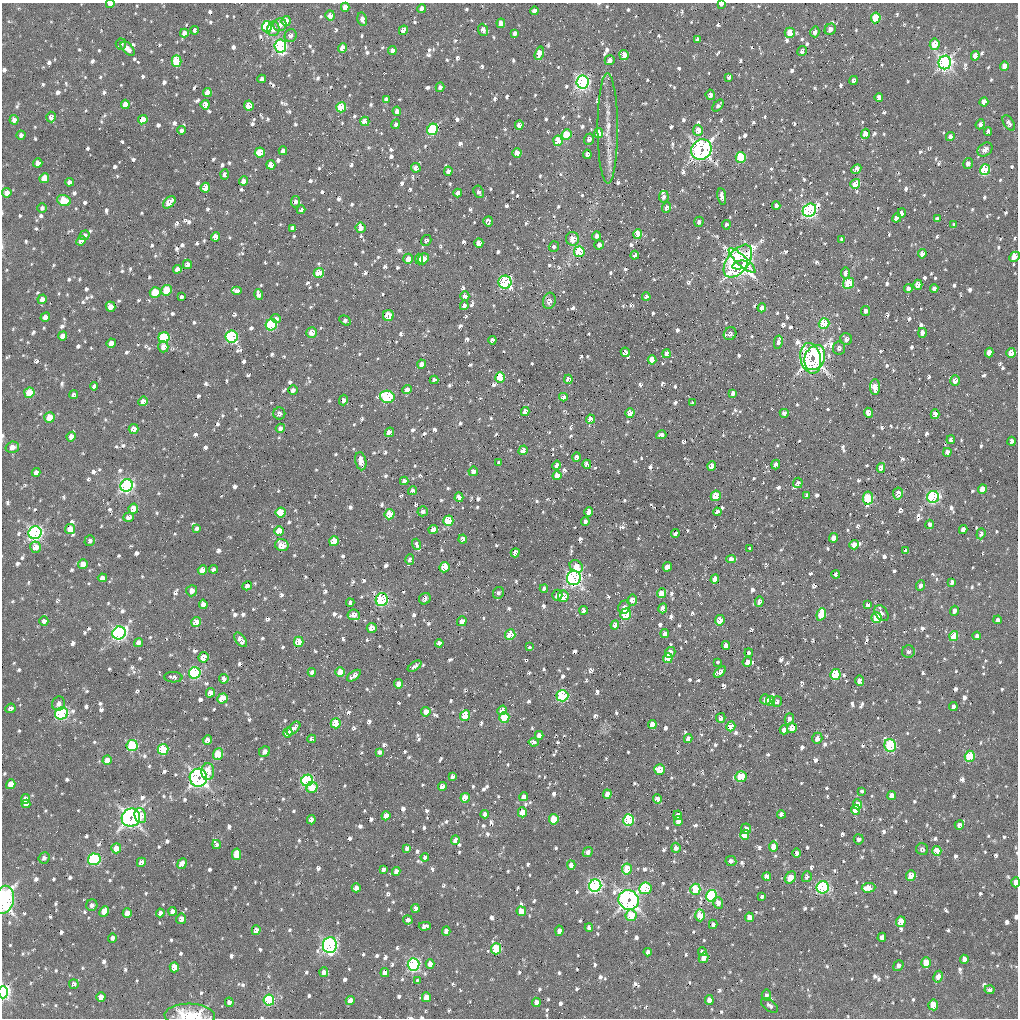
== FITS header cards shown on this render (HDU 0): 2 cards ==
NAXIS1  =                 1016 / length of data axis 1
NAXIS2  =                 1016 / length of data axis 2

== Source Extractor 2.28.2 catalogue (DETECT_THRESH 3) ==
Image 1016 x 1016 px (HDU 0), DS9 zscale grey, 1 PNG px = 1 image px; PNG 1020 x 1020 px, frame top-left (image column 1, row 1016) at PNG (2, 3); each listed source drawn as its Kron ellipse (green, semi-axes under 4 px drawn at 4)
Background 43.2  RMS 4.5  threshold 13.6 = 3 sigma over >= 5 px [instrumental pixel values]
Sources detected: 1354; of the 1354, the 500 brightest by FLUX_AUTO listed and drawn (854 fainter detections omitted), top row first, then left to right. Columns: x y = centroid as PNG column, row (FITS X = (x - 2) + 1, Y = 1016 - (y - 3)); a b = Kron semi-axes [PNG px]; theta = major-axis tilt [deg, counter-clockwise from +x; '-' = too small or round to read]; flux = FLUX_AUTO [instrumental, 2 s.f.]
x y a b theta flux
110 4 4 3 - 1800
721 4 4 3 - 2000
345 7 5 4 - 3200
422 9 4 4 - 1800
534 11 4 4 - 1400
330 15 5 5 - 2300
876 18 5 5 - 14000
362 19 7 4 -76 2000
286 21 5 4 - 6100
501 23 5 4 - 2900
280 25 6 6 - 2200
267 27 6 5 - 27000
273 29 7 6 - 2900
830 29 6 5 - 2200
195 30 4 3 - 1100
403 30 5 4 - 4300
483 30 6 5 - 1500
815 32 5 4 - 1500
184 33 4 4 - 1800
515 33 4 4 - 1200
790 33 5 5 - 7900
291 36 6 6 - 1500
697 39 4 3 - 1000
121 44 5 5 - 1100
935 44 6 5 - 6400
280 46 6 6 - 66000
343 48 5 4 - 4400
128 49 8 5 -47 2300
392 51 4 4 - 1500
802 51 5 4 - 1300
539 53 7 4 74 4300
624 55 5 4 - 4800
975 56 5 4 - 3300
610 60 5 4 - 1600
176 61 6 5 - 13000
945 62 7 6 - 110000
1004 66 5 4 - 2800
729 77 4 3 - 1200
262 79 4 4 - 1600
854 80 4 4 - 1200
583 82 6 6 - 94000
440 87 5 4 - 1300
207 92 4 4 - 2700
710 95 5 4 - 1200
879 97 4 4 - 2200
386 99 4 4 - 1200
984 102 5 4 - 2500
125 104 4 4 - 3200
205 105 5 4 - 3300
249 106 5 4 - 6200
718 106 7 4 49 1000
341 107 5 5 - 13000
397 111 4 4 - 2300
51 117 5 5 - 1500
14 120 5 4 - 1800
143 120 5 4 - 4500
365 121 5 4 - 5400
1009 123 9 5 -58 1300
396 124 5 4 - 1100
980 124 5 4 - 1100
519 125 5 4 - 2100
608 128 55 10 -90 8200
433 129 6 5 - 23000
181 130 4 4 - 1000
698 130 5 5 - 3700
988 132 4 4 - 1300
599 133 5 4 - 5300
566 134 5 5 - 7800
865 134 5 4 - 3400
21 135 4 4 - 1200
950 136 4 4 - 1300
589 139 5 5 - 1600
558 141 5 4 - 9000
701 150 10 9 - 110000
985 150 8 6 39 1500
283 151 4 4 - 1500
260 152 5 5 - 9100
517 153 5 4 - 4000
587 154 4 4 - 1800
741 157 5 5 - 22000
38 163 5 4 - 2600
968 164 5 5 - 1500
271 165 5 4 - 3100
416 168 5 4 - 1600
856 169 5 4 - 2000
985 170 5 5 - 23000
448 171 4 4 - 1300
224 174 5 4 - 1400
44 178 5 4 - 5000
243 181 5 4 - 1800
69 182 4 4 - 1600
855 184 5 4 - 9200
205 188 5 4 - 5500
479 192 6 5 - 1200
7 193 4 4 - 2900
458 193 4 4 - 1800
722 196 8 4 -81 1900
664 197 6 5 - 1100
64 200 7 5 -22 10000
169 202 7 5 44 4800
295 202 5 4 - 1200
776 205 4 4 - 1100
667 207 5 4 - 1300
42 208 5 4 - 1000
301 210 4 3 - 1100
809 210 7 6 - 78000
902 213 4 4 - 2400
897 218 5 4 - 2700
937 219 4 4 - 1100
488 221 5 5 - 1600
699 222 5 4 - 1100
726 225 4 4 - 1000
954 225 4 4 - 1300
292 228 4 4 - 1300
360 228 5 5 - 2200
638 234 5 4 - 9600
85 235 5 4 - 1300
596 236 4 4 - 1400
215 237 4 4 - 3700
572 239 7 6 - 5200
842 239 4 4 - 1100
426 240 5 5 - 1000
81 241 5 4 - 2500
479 243 5 4 - 3100
599 245 5 4 - 1600
554 247 5 5 - 1000
579 252 5 5 - 16000
922 254 4 4 - 2500
635 255 4 3 - 1500
1014 257 6 4 44 2000
408 259 5 5 - 2700
419 259 5 4 - 2300
423 259 6 5 - 2700
738 261 19 10 53 88000
742 261 17 5 -42 44000
187 264 5 4 - 1700
740 265 8 3 12 60000
177 269 4 4 - 1700
319 273 5 4 - 8100
846 273 5 4 - 1900
505 282 6 6 - 52000
849 283 6 5 - 16000
918 285 5 4 - 4800
908 289 4 4 - 1500
934 289 4 4 - 1600
167 290 5 5 - 11000
236 291 5 4 - 1200
155 292 5 5 - 13000
258 294 5 4 - 1800
465 296 5 4 - 1600
181 297 4 3 - 1400
646 297 4 3 - 1200
42 299 5 4 - 2300
549 301 8 6 76 1900
464 305 5 4 - 1400
110 307 5 4 - 3100
762 308 4 4 - 2100
866 311 5 4 - 1100
388 315 5 5 - 7400
45 317 5 4 - 2400
276 319 5 4 - 1000
345 320 6 4 -30 1100
824 324 5 5 - 23000
271 325 6 5 - 29000
312 332 5 5 - 3500
922 333 5 4 - 1600
730 334 7 6 - 1400
63 336 5 4 - 2900
232 336 6 6 - 42000
164 338 5 5 - 30000
846 339 6 5 - 1800
492 340 4 4 - 1300
778 342 6 4 80 1200
111 343 5 4 - 3100
163 347 5 5 - 2400
839 348 6 6 - 1100
625 352 5 4 - 1400
989 353 5 4 - 3100
1011 353 5 4 - 6700
667 354 4 4 - 2600
811 358 15 10 -76 61000
815 358 13 10 65 85000
652 360 4 4 - 5000
422 364 4 4 - 1900
500 377 5 5 - 16000
568 379 4 4 - 2100
434 380 4 4 - 1100
955 380 5 5 - 2300
94 386 4 4 - 1100
875 387 8 5 89 4100
293 390 5 4 - 1400
407 390 5 4 - 2100
29 393 5 5 - 11000
733 393 4 4 - 1300
74 395 4 4 - 1000
387 397 7 6 - 29000
563 397 4 4 - 1700
343 400 5 4 - 1300
143 401 5 4 - 2300
693 403 4 4 - 1000
525 411 4 4 - 1700
279 413 6 6 - 1400
630 413 5 4 - 4300
784 413 4 4 - 1100
868 413 5 4 - 3100
935 414 5 4 - 3200
49 417 5 5 - 7000
590 419 4 4 - 3000
280 428 4 4 - 1100
134 429 5 5 - 2700
389 432 5 4 - 3900
661 435 5 4 - 1300
71 437 5 4 - 2400
951 440 4 3 - 1300
1011 441 4 3 - 1500
12 447 6 5 - 2800
523 450 5 4 - 2700
947 452 4 4 - 2300
576 457 4 4 - 1600
361 461 9 5 -78 3400
499 463 4 4 - 1200
587 464 4 4 - 1200
556 465 5 4 - 1800
776 465 5 4 - 1400
712 466 5 4 - 4000
881 468 5 4 - 2600
473 471 5 4 - 1400
36 472 4 4 - 1600
557 475 5 4 - 3300
404 481 4 4 - 1100
798 483 5 4 - 1000
127 485 6 6 - 89000
982 489 5 4 - 3900
412 491 4 4 - 1300
898 493 6 5 - 3700
807 495 4 3 - 1100
716 496 5 4 - 7800
459 497 5 4 - 4600
933 497 6 5 - 54000
868 498 6 5 - 17000
133 509 5 5 - 5000
423 511 5 5 - 1100
589 512 5 4 - 4600
717 512 4 3 - 1300
281 513 5 5 - 12000
390 514 5 5 - 6700
128 517 5 4 - 2000
448 521 5 5 - 15000
585 522 4 3 - 1000
930 524 4 3 - 1100
197 528 4 4 - 1000
70 529 5 5 - 4800
433 529 5 4 - 2800
963 530 4 4 - 2400
279 531 5 4 - 5900
35 533 6 6 - 95000
675 533 4 3 - 1800
981 534 5 4 - 1100
833 538 5 4 - 2500
463 539 4 4 - 2000
90 541 5 5 - 1200
334 541 5 4 - 9200
417 544 6 4 -70 1700
282 545 7 6 - 5800
854 545 5 4 - 2900
36 547 6 5 - 3900
750 548 4 3 - 3800
905 551 4 3 - 1000
515 553 5 4 - 3400
410 559 5 4 - 1000
731 559 5 4 - 1700
83 564 5 4 - 3100
576 566 7 5 -35 4200
444 567 5 5 - 7500
667 567 5 4 - 3100
214 569 4 4 - 1100
202 570 5 4 - 4000
836 575 4 3 - 1300
102 578 4 4 - 1800
574 578 7 7 - 94000
715 579 5 4 - 2800
952 582 4 4 - 1200
920 585 5 3 - 1000
247 586 5 4 - 1400
544 589 4 3 - 1100
192 591 6 5 - 2000
498 593 6 5 - 1000
662 593 5 4 - 3500
557 595 6 5 - 2100
563 596 6 5 - 5100
425 599 6 5 - 1400
382 600 6 6 - 49000
632 600 5 5 - 2500
759 602 5 4 - 1200
350 603 4 4 - 1000
203 604 4 4 - 1700
868 605 4 4 - 1300
624 607 7 5 60 1200
663 608 5 4 - 2900
584 610 4 4 - 1200
954 611 5 4 - 1400
882 613 9 6 -54 1000
626 614 6 5 - 17000
821 614 6 4 70 9200
354 615 6 5 - 2000
877 618 5 5 - 10000
720 620 5 4 - 5100
997 620 4 3 - 1000
44 621 5 4 - 1300
462 621 5 4 - 1800
196 622 5 4 - 5000
615 625 4 4 - 2400
372 628 5 5 - 2800
119 633 7 6 - 90000
510 634 5 5 - 9900
665 634 4 4 - 1400
954 636 5 4 - 11000
977 636 4 4 - 1300
241 640 8 5 -53 2200
299 642 5 5 - 7700
138 643 5 4 - 1400
439 643 4 4 - 1500
726 645 4 4 - 2700
530 647 3 3 - 1300
670 652 5 5 - 2300
908 652 6 6 - 1000
749 653 4 4 - 1300
203 657 5 5 - 4900
668 658 5 4 - 8300
718 662 3 3 - 1400
747 662 5 4 - 2200
415 666 8 3 34 1100
312 672 4 4 - 1100
340 672 5 4 - 5200
720 672 7 4 40 1800
195 673 6 5 - 42000
835 674 5 5 - 20000
354 676 8 4 36 1800
173 677 9 5 -4 1000
224 679 5 4 - 1800
860 681 5 4 - 2000
399 684 4 4 - 3000
210 693 4 4 - 2700
562 696 6 5 - 37000
222 699 5 5 - 8300
765 700 5 5 - 1900
770 701 5 4 - 3200
777 701 5 5 - 1100
59 704 7 6 - 1400
953 707 4 3 - 1100
10 708 5 4 - 1400
502 710 5 4 - 2700
426 712 5 4 - 2400
61 713 7 6 - 63000
465 715 5 5 - 13000
504 717 5 5 - 15000
721 718 5 4 - 1500
789 719 6 4 75 1100
336 723 5 5 - 12000
652 725 4 4 - 3500
731 726 5 4 - 8200
293 728 8 4 45 1500
792 728 5 5 - 4400
784 730 4 4 - 1600
288 732 5 4 - 5500
539 735 4 4 - 1600
817 738 6 5 - 2300
312 739 4 4 - 1300
688 739 4 4 - 1900
207 740 5 4 - 3100
533 742 5 4 - 1700
890 745 6 6 - 31000
132 746 5 5 - 24000
163 749 5 5 - 21000
265 752 6 5 - 1700
379 752 4 4 - 1000
218 754 6 5 - 9100
970 756 5 5 - 21000
107 760 5 4 - 3300
660 770 5 5 - 7800
208 771 8 6 89 5400
452 776 4 4 - 1100
741 777 6 5 - 18000
198 778 9 8 - 110000
307 780 6 5 - 49000
11 784 5 4 - 3600
442 786 4 4 - 2000
312 788 6 5 - 7300
862 791 4 3 - 1500
607 794 4 4 - 2700
892 796 5 4 - 2900
524 797 4 4 - 1600
465 798 5 4 - 7900
25 799 5 4 - 2400
657 799 5 4 - 3100
26 804 4 4 - 1500
857 804 5 4 - 4000
856 810 5 4 - 5400
522 812 5 4 - 6800
485 814 4 4 - 1400
781 814 4 4 - 1800
140 815 8 5 -72 4600
678 815 4 4 - 1600
386 816 5 4 - 2900
131 818 9 9 - 130000
554 819 5 5 - 9900
311 820 4 4 - 2100
628 820 6 5 - 31000
678 821 5 4 - 1800
959 825 5 4 - 1700
746 829 5 5 - 1700
745 835 5 4 - 12000
859 839 5 5 - 1200
455 840 5 4 - 2000
216 845 4 3 - 1100
773 847 5 4 - 3100
116 848 5 5 - 4400
407 848 4 4 - 1200
676 848 5 4 - 1500
922 849 6 6 - 1000
937 851 5 4 - 5000
588 852 5 4 - 1300
797 853 4 4 - 1300
236 854 6 4 80 7300
425 857 4 4 - 1200
44 858 6 5 - 1100
94 859 6 5 - 40000
731 861 5 5 - 1200
141 862 5 4 - 2700
182 863 5 4 - 4000
571 865 5 4 - 2000
383 869 4 4 - 1000
627 869 5 5 - 9000
396 871 4 4 - 1600
911 875 5 4 - 4400
767 876 4 4 - 2400
790 877 6 5 - 3700
807 877 5 4 - 1200
1016 882 5 3 - 3400
595 886 6 6 - 81000
823 887 6 6 - 50000
356 888 4 4 - 1900
645 888 6 6 - 17000
868 888 7 5 5 5100
695 889 5 5 - 13000
711 896 6 5 - 39000
762 897 4 3 - 2200
4 900 14 9 77 50000
628 900 10 9 - 120000
718 903 6 5 - 2100
92 905 6 5 - 1100
416 908 4 4 - 1300
104 911 5 4 - 4700
173 911 4 4 - 1900
521 911 5 4 - 4400
127 913 5 4 - 3300
160 913 4 4 - 1400
631 915 6 5 - 8600
700 915 6 4 -86 8800
749 917 5 4 - 2900
181 919 5 5 - 2300
408 920 4 4 - 1100
901 922 5 5 - 7400
713 924 4 4 - 1300
425 926 6 4 2 1400
589 927 4 4 - 1300
256 930 5 4 - 2700
446 931 4 4 - 2000
559 931 5 4 - 1500
882 937 5 4 - 1500
112 938 4 4 - 1200
330 945 8 7 - 88000
496 949 5 5 - 17000
648 952 4 4 - 1400
702 952 4 4 - 1000
704 958 5 4 - 2700
964 959 4 4 - 2200
926 963 5 4 - 6900
430 964 5 4 - 2500
413 965 6 6 - 67000
898 966 6 4 51 1100
174 967 5 4 - 4900
324 972 5 4 - 1700
385 973 4 4 - 2600
938 977 6 4 61 2500
418 980 3 3 - 1300
74 984 5 4 - 1300
989 990 5 4 - 1100
3 992 6 4 87 64000
766 995 6 4 -84 1000
101 997 5 4 - 2400
426 997 5 4 - 4900
269 1000 6 5 - 36000
350 1000 4 4 - 3900
709 1000 5 4 - 2600
229 1002 4 4 - 1500
536 1002 5 4 - 2100
769 1005 10 5 -37 1000
933 1005 5 5 - 7700
190 1015 25 11 -1 14000
At the frame edge (FLAGS 8, measured only in part): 6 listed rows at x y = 110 4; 721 4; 1016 882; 4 900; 3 992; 190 1015
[854 fainter detections neither listed nor drawn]

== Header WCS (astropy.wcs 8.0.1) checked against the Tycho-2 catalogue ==
Header WCS as astropy/WCSLIB reads it (applying the file's SIP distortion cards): RA---SIN-SIP/DEC--SIN-SIP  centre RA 06:50:17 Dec +14:04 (102.57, +14.07 deg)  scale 2.77 x 2.74 arcsec/px (non-square pixels)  FOV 47.0' x 46.4'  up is -175 deg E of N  parity normal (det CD < 0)
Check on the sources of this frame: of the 60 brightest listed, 28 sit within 4.1 arcsec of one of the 116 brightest Tycho-2 stars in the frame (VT <= 12.75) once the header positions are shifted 0.44 arcsec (0.18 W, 0.40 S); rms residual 1.49 arcsec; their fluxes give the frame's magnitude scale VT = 22.04 - 2.5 log10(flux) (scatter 0.41 mag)
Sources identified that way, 96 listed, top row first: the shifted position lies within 4.1 arcsec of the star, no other Tycho-2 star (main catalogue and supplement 1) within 8.2 arcsec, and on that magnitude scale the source's flux lands within +1.5 / -3 mag of the star's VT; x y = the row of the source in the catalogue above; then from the Tycho-2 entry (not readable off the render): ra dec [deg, ICRS J2000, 3 dp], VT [Tycho-2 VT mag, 2 dp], TYC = Tycho-2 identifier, HIP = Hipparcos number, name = IAU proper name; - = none
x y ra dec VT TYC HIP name
110 4 102.217 +13.716 12.46 759-2606-1 - -
534 11 102.553 +13.693 11.37 759-1906-1 - -
267 27 102.343 +13.723 11.23 759-1208-1 - -
403 30 102.451 +13.717 11.00 759-716-1 - -
790 33 102.757 +13.693 11.27 759-952-1 - -
280 46 102.355 +13.737 8.31 759-2296-1 - -
945 62 102.882 +13.705 10.85 759-1238-1 - -
205 105 102.300 +13.787 11.60 759-1194-1 - -
341 107 102.408 +13.780 11.87 759-418-1 - -
433 129 102.482 +13.790 8.53 759-1574-1 - -
181 130 102.283 +13.808 11.79 759-2144-1 - -
698 130 102.691 +13.773 11.95 759-412-1 - -
566 134 102.588 +13.785 11.47 759-2266-1 - -
558 141 102.582 +13.790 11.94 759-794-1 - -
701 150 102.696 +13.787 8.77 759-954-1 - -
260 152 102.347 +13.819 10.73 759-2647-1 - -
517 153 102.550 +13.802 11.28 759-2754-1 - -
741 157 102.727 +13.791 11.36 759-1356-1 - -
968 164 102.907 +13.780 12.21 759-1364-1 - -
271 165 102.356 +13.828 12.75 759-2752-1 - -
985 170 102.921 +13.783 11.48 759-770-1 - -
44 178 102.178 +13.853 11.43 759-2574-1 - -
243 181 102.336 +13.842 11.93 759-2673-1 - -
7 193 102.149 +13.867 11.06 759-1276-1 - -
64 200 102.195 +13.869 11.62 759-2382-1 - -
809 210 102.786 +13.826 9.42 759-1872-1 - -
579 252 102.607 +13.873 11.51 759-1676-1 - -
419 259 102.481 +13.889 12.35 759-816-1 - -
319 273 102.402 +13.907 11.15 759-116-1 - -
505 282 102.550 +13.901 10.97 759-220-1 - -
167 290 102.283 +13.930 11.03 759-1580-1 - -
258 294 102.356 +13.927 11.43 759-948-1 - -
824 324 102.805 +13.911 11.12 759-1322-1 - -
271 325 102.369 +13.949 11.51 759-762-1 - -
312 332 102.401 +13.952 11.80 759-636-1 - -
164 338 102.285 +13.966 11.18 759-90-1 - -
1011 353 102.956 +13.920 10.59 759-1052-1 - -
652 360 102.672 +13.950 11.53 759-126-1 - -
422 364 102.490 +13.969 11.39 759-544-1 - -
500 377 102.553 +13.974 11.55 759-166-1 - -
29 393 102.182 +14.017 11.79 759-292-1 - -
143 401 102.272 +14.016 11.58 759-874-1 - -
868 413 102.847 +13.975 10.57 759-760-1 - -
590 419 102.628 +13.999 11.20 759-1670-1 - -
389 432 102.470 +14.023 10.85 759-1294-1 - -
1011 441 102.962 +13.987 11.79 759-922-1 - -
12 447 102.172 +14.060 11.35 759-304-1 - -
523 450 102.577 +14.027 12.30 759-958-1 - -
947 452 102.912 +14.000 11.81 759-264-1 - -
881 468 102.861 +14.016 11.69 759-444-1 - -
982 489 102.943 +14.025 11.12 759-358-1 - -
412 491 102.492 +14.066 12.09 759-844-1 - -
898 493 102.876 +14.034 11.51 759-50-1 - -
933 497 102.904 +14.035 10.09 759-20-1 - -
133 509 102.272 +14.098 11.69 759-1130-1 - -
390 514 102.476 +14.085 11.34 759-674-1 - -
279 531 102.389 +14.105 11.10 759-704-1 - -
282 545 102.392 +14.116 12.31 759-1248-1 - -
574 578 102.626 +14.121 11.11 759-266-1 - -
632 600 102.674 +14.133 11.50 759-32-1 - -
720 620 102.744 +14.143 10.33 759-1556-1 - -
372 628 102.469 +14.173 10.98 759-2463-1 - -
119 633 102.269 +14.194 9.86 759-2243-1 - -
954 636 102.930 +14.138 11.47 759-678-1 - -
299 642 102.412 +14.188 10.98 759-2293-1 - -
203 657 102.338 +14.206 11.60 759-2163-1 - -
668 658 102.706 +14.175 10.71 759-2557-1 - -
340 672 102.447 +14.208 11.52 759-2133-1 - -
195 673 102.332 +14.219 11.32 759-2053-1 - -
224 679 102.355 +14.221 12.00 759-2115-1 - -
652 725 102.698 +14.226 11.78 759-1965-1 - -
288 732 102.410 +14.258 11.70 759-1725-1 - -
132 746 102.287 +14.278 9.09 759-1733-1 - -
265 752 102.393 +14.274 12.54 759-2171-1 - -
970 756 102.951 +14.229 10.61 759-2517-1 - -
452 776 102.543 +14.280 11.89 759-1783-1 - -
741 777 102.771 +14.260 11.31 759-1805-1 - -
11 784 102.194 +14.316 10.95 759-1399-1 - -
465 798 102.555 +14.295 10.92 759-1719-1 - -
25 799 102.206 +14.326 12.09 759-1943-1 - -
522 812 102.601 +14.302 11.04 759-2025-1 - -
485 814 102.571 +14.306 11.92 759-2119-1 - -
131 818 102.291 +14.333 8.94 759-1227-1 - -
745 835 102.778 +14.303 11.11 759-2117-1 - -
937 851 102.932 +14.302 11.55 759-1925-1 - -
94 859 102.265 +14.367 10.95 759-2141-1 - -
571 865 102.643 +14.338 11.45 759-2323-1 - -
868 888 102.880 +14.335 11.58 759-1203-1 - -
700 915 102.748 +14.367 10.38 759-1675-1 - -
496 949 102.589 +14.407 10.66 759-1065-1 - -
704 958 102.754 +14.400 10.92 759-2549-1 - -
430 964 102.538 +14.423 12.00 759-1697-1 - -
413 965 102.525 +14.425 9.84 759-1171-1 - -
3 992 102.200 +14.474 9.61 759-1981-1 - -
350 1000 102.477 +14.456 11.70 759-1789-1 - -
709 1000 102.761 +14.431 12.29 759-2533-1 - -